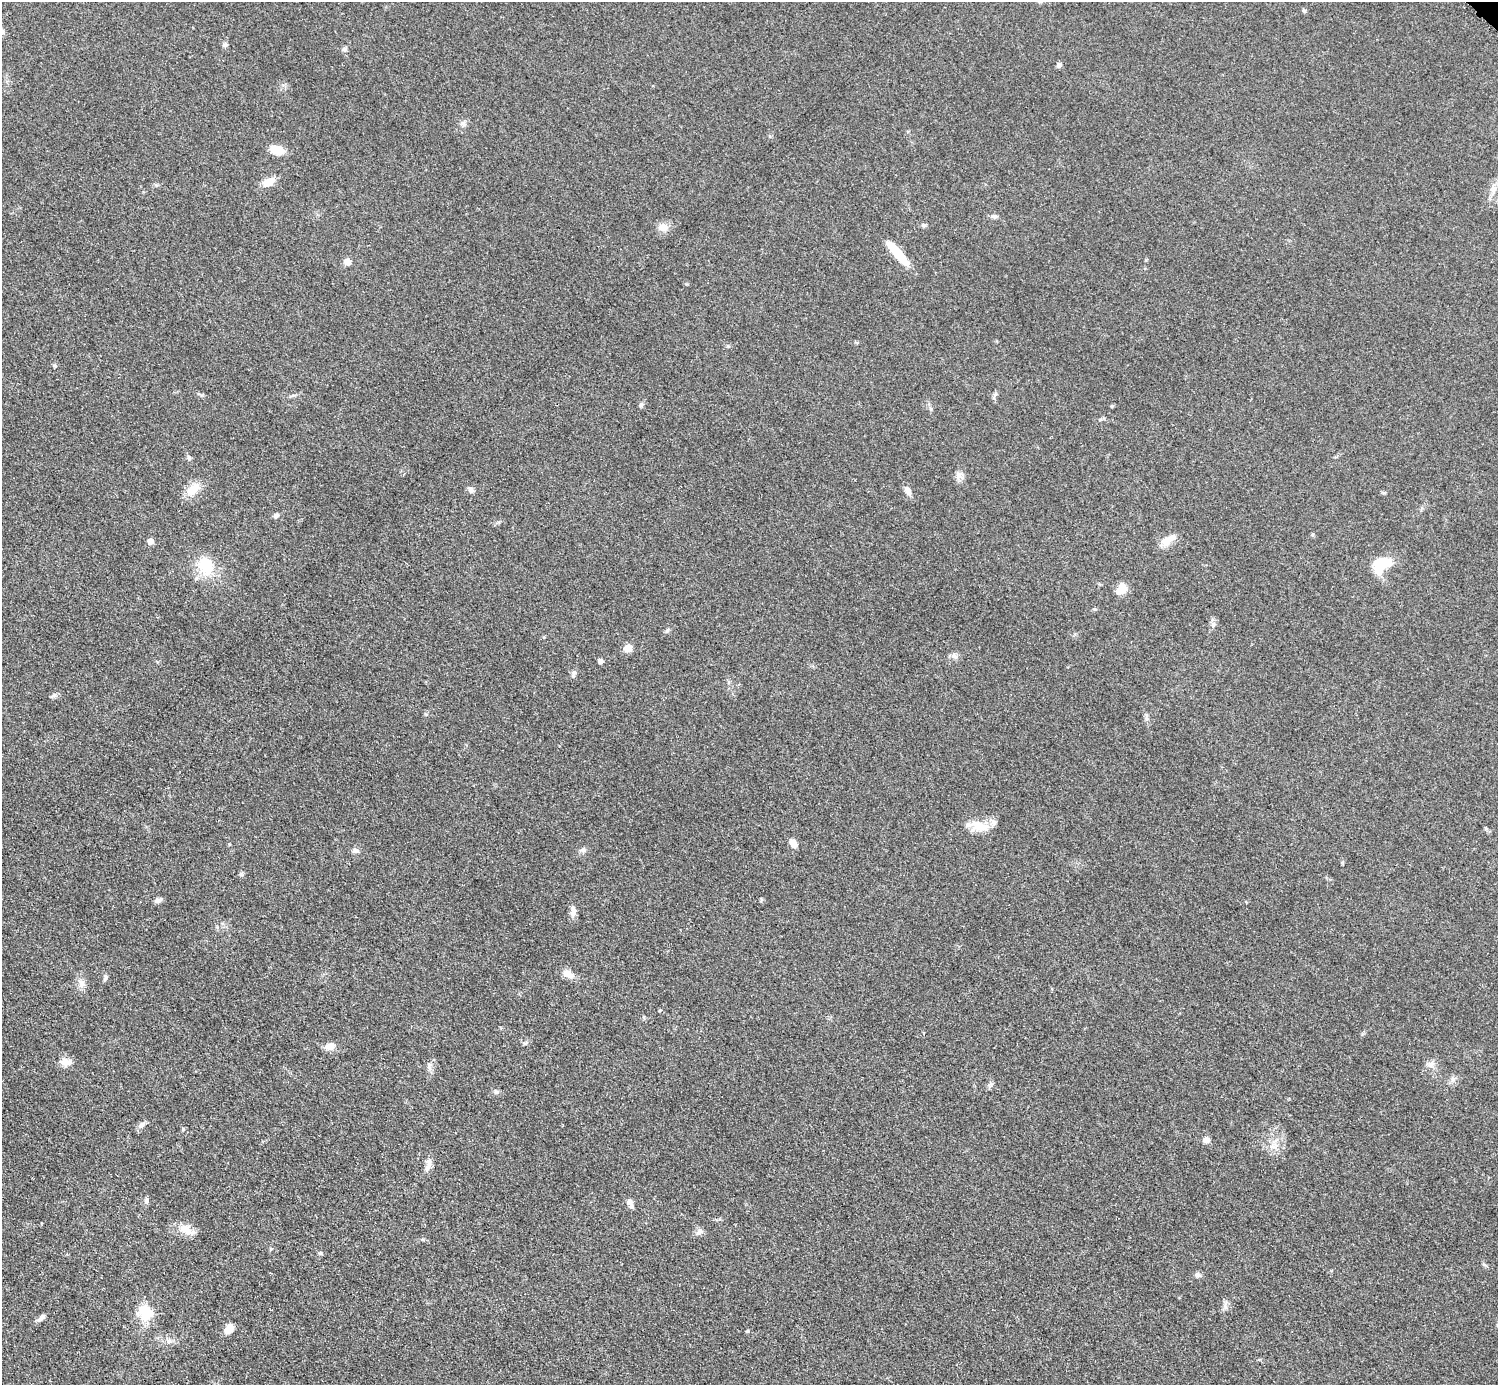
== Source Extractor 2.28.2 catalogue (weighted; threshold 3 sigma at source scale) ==
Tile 7 of 4 x 4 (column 3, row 2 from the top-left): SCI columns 2998-4493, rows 3069-4451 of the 5993 x 5993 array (HDU 1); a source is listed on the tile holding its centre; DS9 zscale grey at full resolution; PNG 1500 x 1387 px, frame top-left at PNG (2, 2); no overlay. Shown black and unused: <1% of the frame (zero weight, under 3 of 5 exposures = <1% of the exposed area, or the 3 px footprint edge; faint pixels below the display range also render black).
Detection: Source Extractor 2.28.2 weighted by HDU 2 'WHT'; one run over the whole footprint, this tile lists its part. Background 0.0503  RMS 0.0062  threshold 0.0278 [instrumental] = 3 sigma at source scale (4.5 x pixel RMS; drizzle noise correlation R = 1.50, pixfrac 1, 0.05/0.05 arcsec/px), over >= 5 px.
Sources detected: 65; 2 inside a brighter object's white glare — not listed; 1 inside a brighter listed object's ellipse — not listed separately; the other 62 listed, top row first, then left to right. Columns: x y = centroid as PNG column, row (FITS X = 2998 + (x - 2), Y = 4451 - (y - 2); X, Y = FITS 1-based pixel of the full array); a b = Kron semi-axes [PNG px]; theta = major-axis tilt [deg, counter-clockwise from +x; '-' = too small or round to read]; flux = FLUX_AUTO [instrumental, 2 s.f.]
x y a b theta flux
1304 11 6 4 -60 1
225 45 8 4 8 1.1
345 49 7 5 -15 1.3
1059 65 7 6 - 1.7
277 150 14 8 -11 11
269 182 15 9 29 6.6
1493 189 11 8 -79 3.3
994 216 9 5 -7 1.5
924 225 7 5 -1 1.2
663 227 14 9 13 4.7
896 252 25 10 -49 15
347 262 6 6 - 5
55 366 5 5 - 0.91
995 394 6 4 19 1
641 405 7 4 72 1.1
189 457 8 5 -64 1.4
959 475 9 6 21 2.5
193 489 22 13 39 8.6
471 490 8 7 - 2.1
908 491 13 7 -61 3.2
276 515 7 5 26 1.6
1167 540 19 10 42 6.6
150 541 6 6 - 3.2
1382 563 23 13 6 14
206 565 24 18 -63 19
1121 589 15 9 56 6.6
667 630 6 5 - 1.1
628 648 7 6 - 8.3
954 656 9 6 -16 2.2
600 661 6 6 - 1.5
574 673 8 6 64 1.7
1146 717 14 4 -86 1.7
980 826 26 13 -18 11
793 843 9 7 -53 4.4
355 850 8 6 3 1.8
583 850 7 4 -34 1.3
158 900 10 6 9 2
573 911 17 7 -86 3.4
568 974 16 9 -25 5
106 977 8 5 89 1.4
81 983 11 9 -90 3.7
525 1043 6 4 -1 0.99
330 1046 11 8 19 4.9
65 1062 15 10 -9 4.5
1431 1064 11 8 25 3.1
430 1066 12 6 72 2.6
990 1085 9 5 53 1.5
496 1092 6 5 - 1.3
141 1125 11 7 43 2.6
183 1129 5 3 - 0.65
1206 1140 8 7 - 3
429 1163 20 6 83 3.7
146 1200 8 5 53 1.5
630 1203 14 6 -63 2.3
186 1229 20 10 -30 7.8
699 1232 9 7 16 2.3
271 1249 5 4 - 0.76
320 1253 5 5 - 0.97
1197 1275 7 7 - 1.7
146 1313 16 15 - 17
42 1318 12 5 41 2.4
229 1328 13 8 63 5
Unlisted compact peaks at least as high as the median listed source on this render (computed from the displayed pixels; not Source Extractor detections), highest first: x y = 241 874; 54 695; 748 1331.